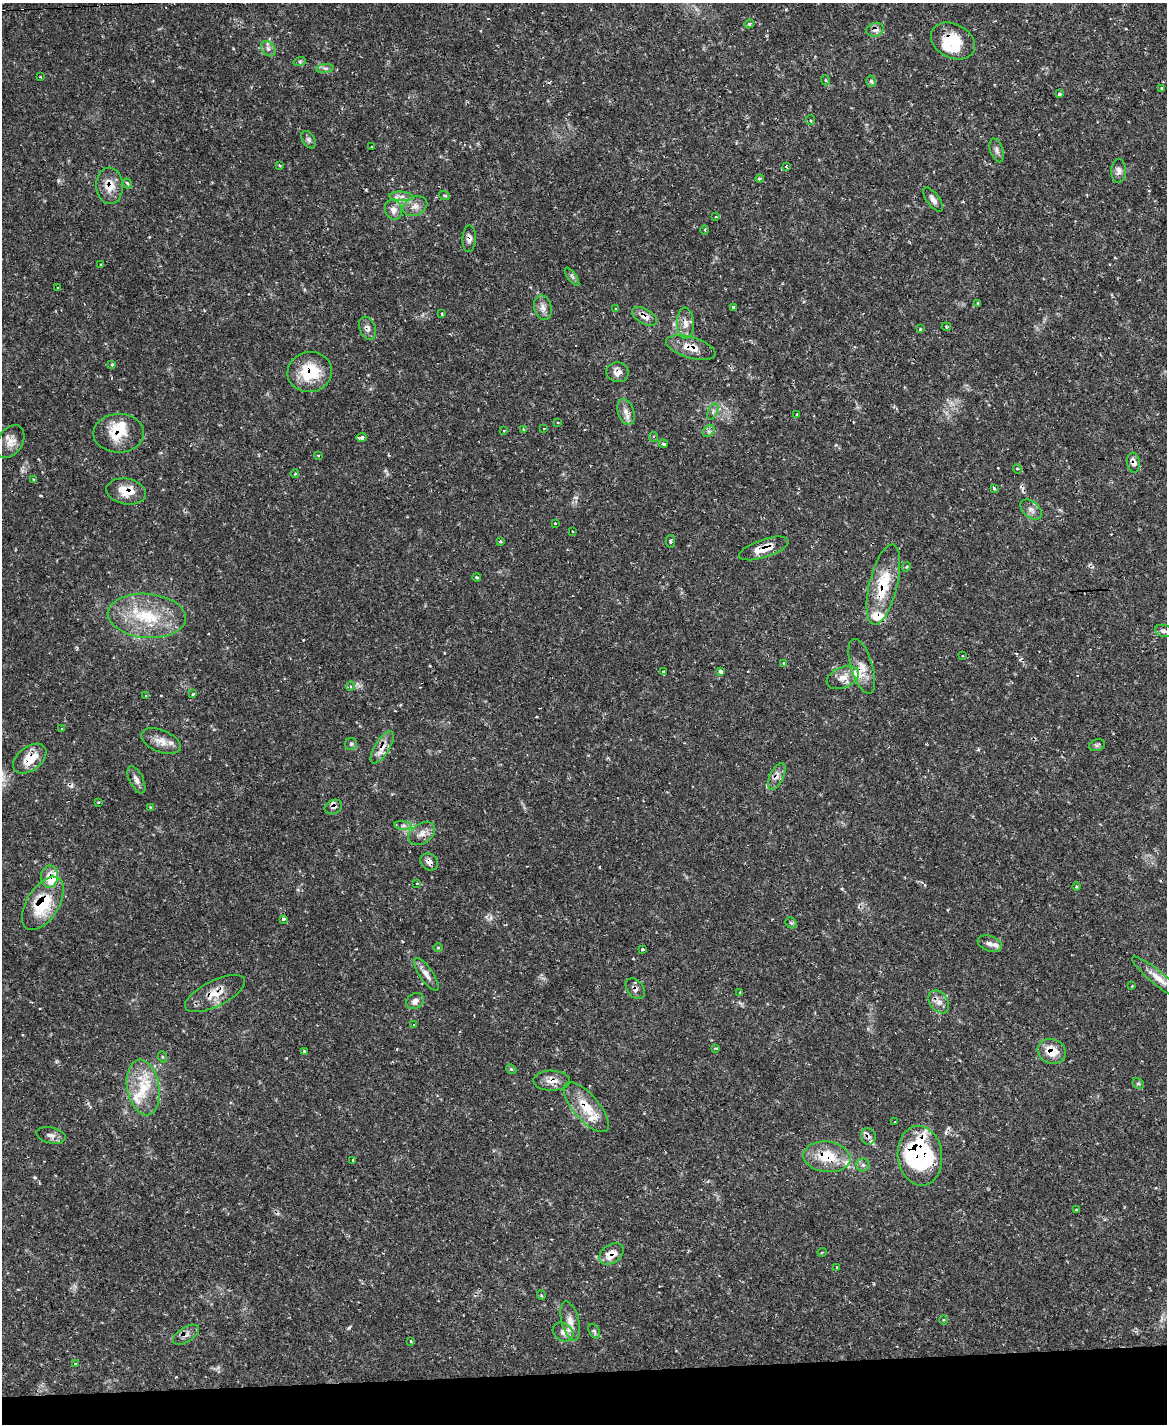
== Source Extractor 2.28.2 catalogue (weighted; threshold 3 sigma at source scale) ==
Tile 10 of 4 x 3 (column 2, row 3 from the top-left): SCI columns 1165-2329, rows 238-1659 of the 4658 x 4633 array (HDU 1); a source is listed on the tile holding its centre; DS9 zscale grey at full resolution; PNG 1169 x 1426 px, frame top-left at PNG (2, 3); each listed source drawn as its Kron ellipse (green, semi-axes under 4 px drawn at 4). Shown black and unused: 4% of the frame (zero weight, under 2 of 3 exposures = <1% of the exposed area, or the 3 px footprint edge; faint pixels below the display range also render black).
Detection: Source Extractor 2.28.2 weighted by HDU 2 'WHT'; one run over the whole footprint, this tile lists its part. Background 0.119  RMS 0.0032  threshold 0.0145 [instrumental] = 3 sigma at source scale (4.5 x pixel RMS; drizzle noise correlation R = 1.50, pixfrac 1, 0.05/0.05 arcsec/px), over >= 5 px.
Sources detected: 172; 1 inside a brighter object's white glare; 12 cosmic-ray / hot-pixel residue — neither listed nor drawn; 13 inside a brighter listed object's ellipse — not listed separately; the other 146 listed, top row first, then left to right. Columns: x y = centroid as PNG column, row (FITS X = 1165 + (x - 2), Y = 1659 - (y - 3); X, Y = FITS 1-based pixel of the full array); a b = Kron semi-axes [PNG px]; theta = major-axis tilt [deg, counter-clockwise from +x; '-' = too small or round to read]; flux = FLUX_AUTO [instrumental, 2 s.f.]
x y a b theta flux
749 24 5 4 - 0.62
875 30 9 6 23 2.1
953 41 23 17 -28 9.4
268 49 9 6 -49 1.2
300 61 6 4 18 0.48
325 68 9 4 7 0.85
40 77 3 2 - 0.22
825 80 5 3 - 0.31
871 81 6 4 -73 0.57
1162 89 3 3 - 1.4
1059 94 3 3 - 1.4
811 120 5 4 - 0.42
308 140 9 6 -60 0.91
372 147 3 2 - 0.26
997 150 12 6 -71 1.2
279 165 4 2 - 0.28
787 167 4 3 - 0.54
1119 171 12 7 88 1.4
759 178 4 3 - 0.41
127 183 5 4 - 0.54
110 186 18 13 -87 4.9
444 195 5 3 - 0.36
401 196 12 4 -4 1.4
933 199 14 6 -54 1.5
415 206 13 9 25 2.2
393 210 10 8 -69 2
716 217 3 3 - 0.27
705 230 5 3 - 0.29
469 239 13 6 87 1.5
100 264 2 2 - 0.26
572 277 11 4 -54 0.72
58 288 3 3 - 0.28
978 303 3 3 - 0.54
733 307 4 3 - 0.56
543 308 12 8 -75 1.9
615 308 3 2 - 0.34
442 314 3 3 - 0.39
645 316 14 7 -30 2.3
686 323 16 8 -86 2.5
946 327 5 3 - 0.35
367 328 12 8 -70 1.6
920 329 4 4 - 0.38
691 348 25 10 -16 5
112 364 3 3 - 0.49
310 372 22 20 8 13
618 372 11 10 - 2.2
626 412 13 8 -70 2.1
713 412 9 4 65 0.87
796 415 3 2 - 0.62
558 423 3 3 - 0.32
544 428 3 2 - 0.46
523 429 3 2 - 0.49
504 430 3 3 - 0.38
709 431 6 5 - 0.73
119 433 25 19 1 8.9
362 437 5 3 - 4
653 437 5 4 - 0.49
10 442 18 12 57 3.2
663 444 4 3 - 0.46
318 455 4 2 - 0.23
1134 463 10 6 -82 1.7
1017 469 5 4 - 0.53
295 474 4 3 - 0.35
33 480 3 2 - 0.26
994 488 4 3 - 0.59
126 491 20 12 -10 5.7
1031 510 12 8 -41 1.6
555 523 2 2 - 0.29
572 532 3 3 - 0.41
670 541 6 4 87 0.72
500 542 4 3 - 0.49
764 548 26 9 18 5.2
906 567 5 3 - 0.37
477 577 4 2 - 0.38
883 585 41 14 76 13
147 616 39 22 -5 18
1163 631 8 6 -15 1.1
963 656 3 3 - 0.38
784 663 4 3 - 0.28
862 666 28 11 -73 4.7
663 671 3 3 - 3.5
721 672 4 4 - 1
843 677 17 10 24 3.4
351 686 5 3 - 0.37
193 694 3 3 - 0.9
146 696 4 3 - 0.25
61 729 3 3 - 0.31
161 741 21 11 -22 3.4
351 744 6 6 - 0.58
1097 745 8 5 17 0.66
382 747 18 7 58 2.9
30 759 19 12 38 7.1
777 776 14 7 64 1.8
136 780 15 6 -64 1.6
98 802 3 3 - 0.34
150 807 3 2 - 0.29
333 807 9 7 26 1.1
403 826 9 4 -8 0.89
422 833 15 10 35 2.4
429 862 9 8 - 1.7
49 877 11 8 82 3.5
417 883 2 2 - 0.24
1076 887 4 3 - 0.38
43 903 30 16 57 15
283 919 3 3 - 0.69
791 923 6 5 - 0.57
990 944 12 7 -20 1.9
438 948 4 3 - 0.28
643 949 3 3 - 0.56
426 974 19 6 -56 2.3
1158 978 33 7 -39 3.3
1132 986 3 3 - 0.24
635 989 11 8 -50 1.4
740 992 3 3 - 0.29
215 994 33 13 26 5.7
415 1001 9 7 31 1.9
939 1002 12 9 -55 2.4
414 1025 4 3 - 0.27
716 1048 4 3 - 0.45
304 1051 3 3 - 0.47
1052 1051 14 12 -21 5.4
163 1057 5 3 - 0.4
511 1069 5 4 - 0.44
552 1081 18 10 -1 3
1138 1084 6 5 - 0.55
143 1087 28 16 -80 9.6
586 1107 31 13 -49 8.8
894 1122 3 2 - 0.45
51 1135 15 8 -14 1.6
868 1136 8 7 - 1.2
920 1156 30 22 -82 48
827 1157 24 15 -6 9.8
353 1160 3 2 - 0.23
863 1165 6 6 - 0.78
1077 1210 3 3 - 0.49
822 1252 5 3 - 0.27
611 1254 13 9 34 4.5
836 1267 3 2 - 0.22
541 1295 5 3 - 0.38
943 1320 5 3 - 0.3
570 1321 20 8 -75 3.1
594 1331 8 5 -59 0.65
563 1332 11 8 -37 1.9
186 1335 14 7 33 1.8
411 1341 4 3 - 0.3
75 1364 3 3 - 0.57
Overlapping masked pixels (flux is a lower limit): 32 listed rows (the first 20) at x y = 875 30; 953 41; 110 186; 469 239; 645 316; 367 328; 691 348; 310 372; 618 372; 119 433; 1134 463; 126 491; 764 548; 883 585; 862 666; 382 747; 30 759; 777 776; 333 807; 429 862
Unlisted compact peaks at least as high as the median listed source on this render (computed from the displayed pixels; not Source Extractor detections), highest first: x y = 349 1328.